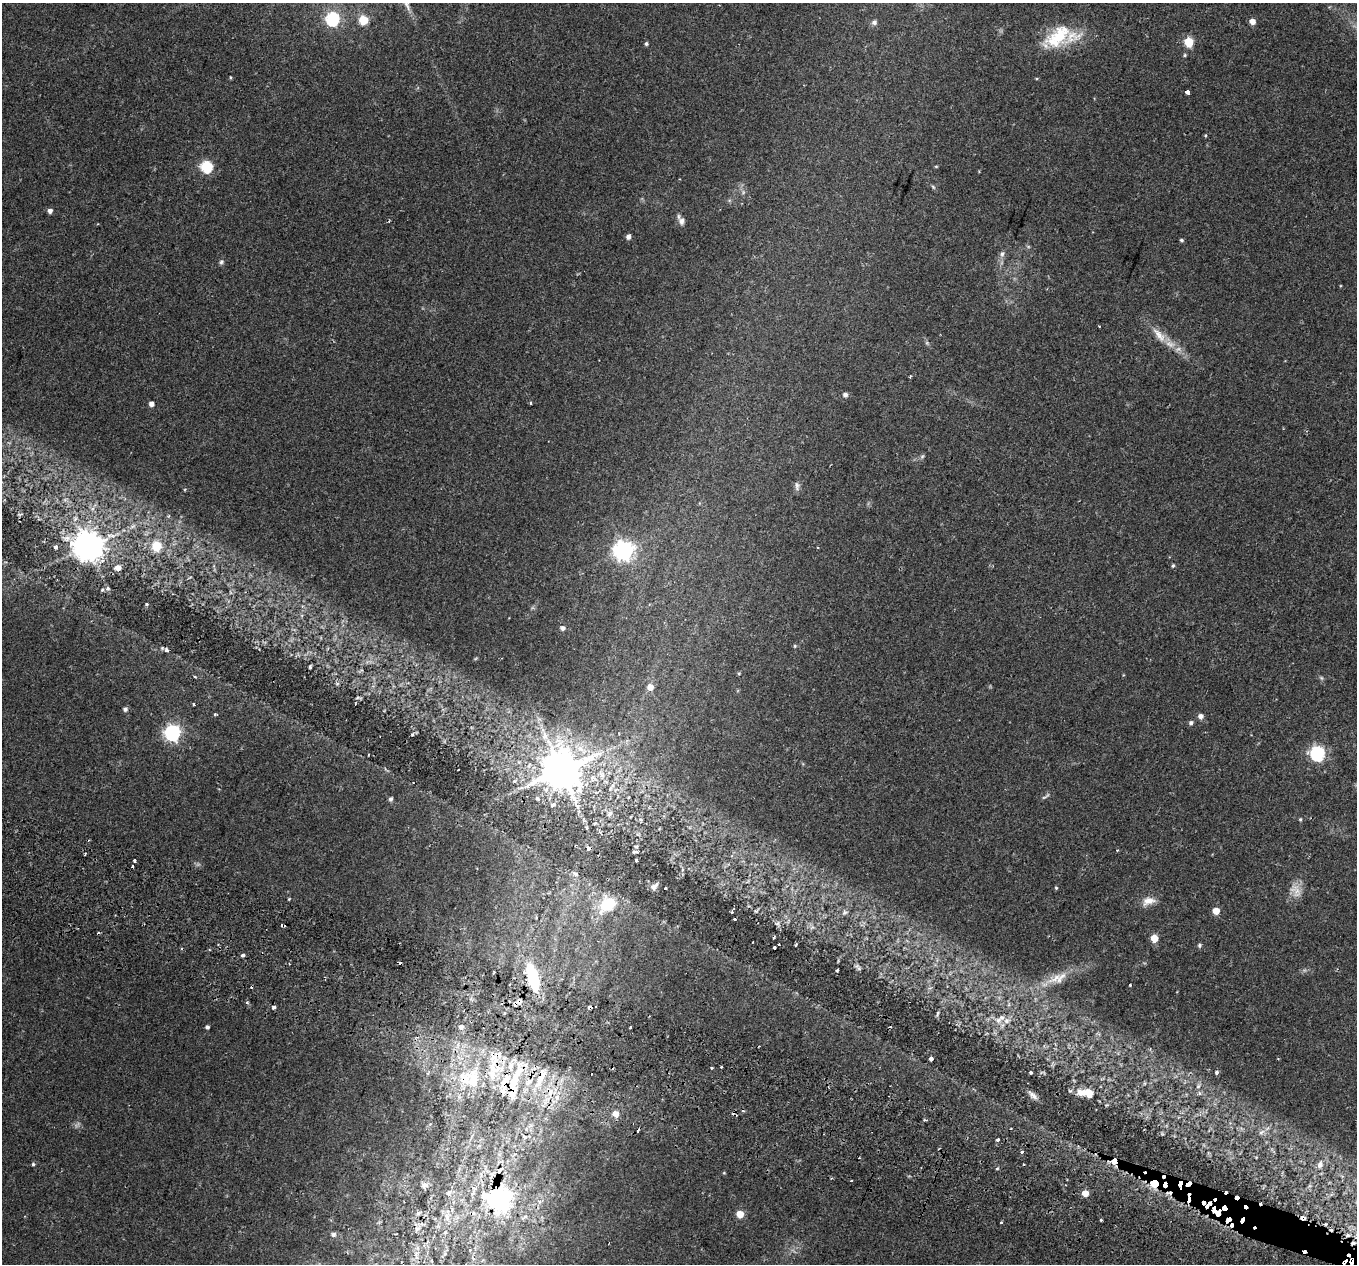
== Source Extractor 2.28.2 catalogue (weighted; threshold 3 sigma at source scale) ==
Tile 6 of 4 x 4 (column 2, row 2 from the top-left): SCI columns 1432-2786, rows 2882-4143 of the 5565 x 5701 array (HDU 1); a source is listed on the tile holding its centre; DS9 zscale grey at full resolution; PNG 1359 x 1266 px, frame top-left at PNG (2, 3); no overlay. Shown black and unused: <1% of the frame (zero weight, under 2 of 3 exposures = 5% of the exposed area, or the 3 px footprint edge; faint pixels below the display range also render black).
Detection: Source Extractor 2.28.2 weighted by HDU 2 'WHT'; one run over the whole footprint, this tile lists its part. Background 0.0416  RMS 0.0036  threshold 0.0162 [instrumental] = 3 sigma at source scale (4.5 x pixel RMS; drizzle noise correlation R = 1.50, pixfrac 1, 0.0396/0.0396 arcsec/px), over >= 5 px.
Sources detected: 188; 2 too faint to see at this stretch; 22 cosmic-ray / hot-pixel residue — not listed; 8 inside a brighter listed object's ellipse — not listed separately; the other 156 listed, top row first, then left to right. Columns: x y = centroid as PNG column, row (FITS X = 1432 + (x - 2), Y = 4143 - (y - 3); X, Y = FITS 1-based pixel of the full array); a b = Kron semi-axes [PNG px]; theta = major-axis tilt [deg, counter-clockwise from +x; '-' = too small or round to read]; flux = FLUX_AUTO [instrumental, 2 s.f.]
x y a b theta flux
332 19 6 6 - 53
363 20 5 5 - 16
1252 21 5 5 - 2.9
874 22 7 6 - 1
1059 37 38 25 35 15
1188 42 5 5 - 20
646 44 4 4 - 0.69
1185 55 5 4 - 0.47
230 77 4 3 - 0.36
1188 92 3 3 - 12
1205 135 5 3 - 0.33
936 166 5 3 - 0.32
206 167 6 6 - 36
933 187 7 4 -46 0.51
50 211 5 4 - 1.5
682 221 10 8 -75 1.7
628 237 5 4 - 1.4
1181 240 4 4 - 0.6
1002 254 8 6 69 1.1
221 262 7 6 - 0.75
1159 335 25 10 -50 4.6
927 343 6 5 - 0.56
910 376 5 3 - 0.34
845 395 5 5 - 1.3
530 403 3 3 - 0.63
151 404 4 4 - 1.9
922 457 6 5 - 0.58
797 486 13 6 -87 1.1
65 500 7 4 19 0.66
133 526 10 4 30 1.2
156 546 6 6 - 15
55 547 6 5 - 0.88
88 547 9 9 - 560
818 547 3 2 - 0.41
624 551 7 7 - 190
1173 566 5 4 - 0.49
118 568 8 7 - 2.4
107 589 5 5 - 0.98
102 590 4 4 - 0.46
146 604 4 4 - 0.62
563 628 4 4 - 1.1
795 646 5 4 - 0.43
166 650 6 5 - 0.68
310 667 4 3 - 0.47
739 673 4 4 - 0.38
195 677 3 3 - 0.37
337 684 5 5 - 0.62
650 687 5 5 - 3.5
359 698 10 4 -6 0.58
193 704 3 3 - 1
125 709 5 5 - 0.98
215 714 4 4 - 0.41
1200 716 5 5 - 1.7
1191 723 5 4 - 0.95
172 733 6 6 - 98
412 735 5 3 - 0.42
1317 754 7 6 - 73
458 770 3 2 - 0.28
561 770 12 12 - 1100
514 781 6 4 17 0.49
613 786 7 4 71 0.92
521 788 7 4 18 0.79
1045 797 15 3 30 0.67
391 799 5 4 - 0.88
609 814 9 6 57 1
1300 819 5 4 - 0.4
586 827 4 3 - 0.38
636 846 5 4 - 0.49
588 848 4 4 - 1.3
1117 850 3 3 - 0.28
634 852 6 3 0 0.54
85 854 3 2 - 0.65
636 860 3 2 - 0.43
135 861 3 3 - 1.3
575 874 7 5 -21 0.67
654 886 10 5 45 1.5
665 888 3 3 - 0.57
1056 888 5 4 - 0.37
1296 891 20 12 -61 3.9
289 899 4 3 - 0.3
1148 901 17 10 15 3.5
608 904 19 14 38 11
756 911 7 4 42 0.49
1216 911 5 5 - 5.7
732 912 4 3 - 0.45
845 912 8 7 - 1.1
735 919 3 2 - 0.37
777 923 7 5 12 0.96
283 925 5 3 - 1.1
812 927 7 5 43 0.86
774 937 4 3 - 0.38
1154 938 5 5 - 8.2
753 942 3 2 - 0.33
796 944 4 3 - 0.37
1199 945 5 5 - 0.63
774 947 3 3 - 0.95
243 955 4 3 - 2.8
859 968 7 6 - 0.83
837 970 3 2 - 0.5
494 972 3 2 - 0.5
533 978 23 9 -74 23
1055 978 50 10 27 9.7
1130 985 3 2 - 0.32
519 1001 8 8 - 1.3
247 1003 5 3 - 0.43
274 1007 3 3 - 1.5
589 1007 5 3 - 1.5
937 1014 9 3 78 0.59
998 1020 10 7 -28 2.2
207 1027 4 4 - 1
461 1027 6 6 - 1.5
630 1027 3 3 - 0.88
498 1054 13 10 -27 3.6
931 1059 4 4 - 1.1
722 1067 3 3 - 0.75
493 1068 20 10 -55 7.3
712 1068 4 2 - 0.34
1030 1072 3 3 - 0.46
1217 1072 5 5 - 0.76
540 1078 29 8 63 5.6
473 1079 33 18 86 14
529 1082 9 5 36 1.5
513 1087 36 13 85 13
1081 1093 14 9 -5 3.9
1199 1093 6 4 -90 0.7
1033 1095 13 6 -43 1.8
616 1114 6 5 - 3.6
1261 1132 10 6 27 1.3
998 1140 4 3 - 1.2
1022 1152 3 3 - 3.1
1114 1161 9 6 87 2.6
33 1164 5 4 - 0.53
1320 1164 8 6 75 2
1024 1165 3 2 - 0.35
997 1168 5 3 - 0.39
851 1180 3 2 - 0.67
1154 1183 5 5 - 11
425 1185 10 8 21 1.5
449 1192 9 6 59 1
1085 1193 5 5 - 5
1169 1193 10 4 7 1.2
499 1199 10 8 -45 230
1224 1208 5 5 - 3.1
418 1213 6 5 - 0.58
1218 1213 7 6 - 4.7
740 1214 5 5 - 7.5
447 1217 12 7 -78 2.4
1303 1218 7 5 -23 1.1
1100 1220 3 3 - 1.4
1001 1223 3 3 - 0.72
417 1229 8 5 30 1
445 1232 5 4 - 0.49
333 1234 5 5 - 0.96
1348 1235 6 4 1 0.79
1353 1243 5 4 - 0.68
1351 1261 8 3 89 3.3
Overlapping masked pixels (flux is a lower limit): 19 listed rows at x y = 588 848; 283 925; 533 978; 519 1001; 589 1007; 498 1054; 540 1078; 513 1087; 1081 1093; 1114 1161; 1154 1183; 1169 1193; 499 1199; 1224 1208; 1218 1213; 1303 1218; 1348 1235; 1353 1243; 1351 1261